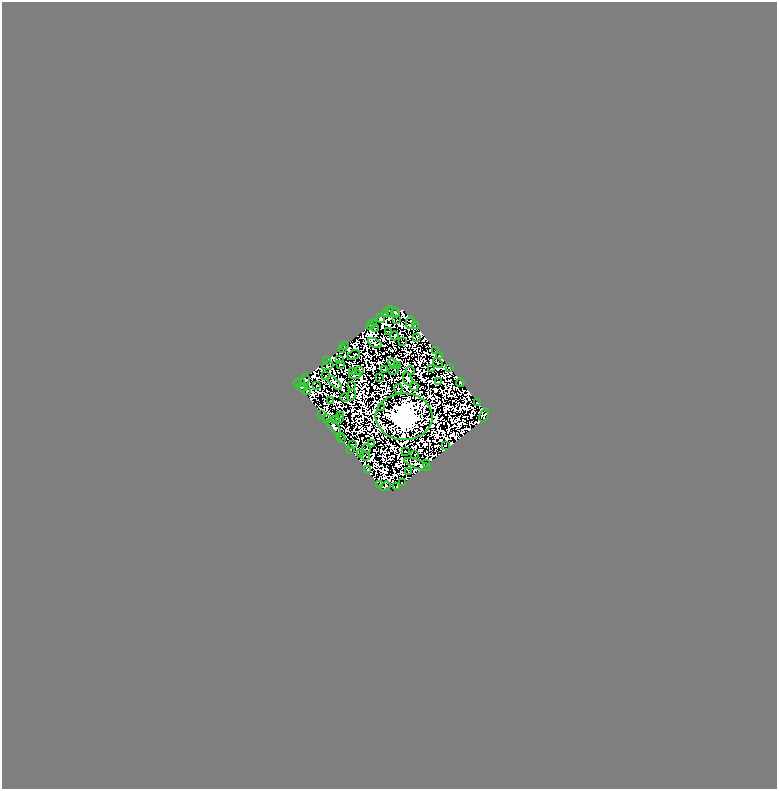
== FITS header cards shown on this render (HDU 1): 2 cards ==
NAXIS1  =                  775
NAXIS2  =                  787

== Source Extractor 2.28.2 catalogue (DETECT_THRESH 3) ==
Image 775 x 787 px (HDU 1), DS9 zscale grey, 1 PNG px = 1 image px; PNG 779 x 791 px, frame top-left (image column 1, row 787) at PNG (2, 2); each listed source drawn as its Kron ellipse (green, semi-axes under 4 px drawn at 4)
Background 1.03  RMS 3.1e-04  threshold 9.18e-04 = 3 sigma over >= 5 px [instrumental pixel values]
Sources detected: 197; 116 with non-positive FLUX_AUTO (blend fragments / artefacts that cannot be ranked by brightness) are neither listed nor drawn; the other 81 listed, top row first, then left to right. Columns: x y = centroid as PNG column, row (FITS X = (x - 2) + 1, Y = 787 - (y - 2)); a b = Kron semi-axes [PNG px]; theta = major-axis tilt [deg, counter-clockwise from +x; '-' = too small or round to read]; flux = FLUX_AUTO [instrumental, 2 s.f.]
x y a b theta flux
390 311 5 2 - 15
395 313 5 4 - 110
385 314 4 2 - 110
381 318 4 3 - 210
397 320 2 2 - 17
410 322 6 2 78 37
373 323 3 2 - 29
370 325 3 2 - 24
415 325 2 2 - 49
375 329 2 2 - 48
388 331 3 2 - 27
395 336 4 3 - 33
417 337 2 2 - 69
402 342 2 2 - 35
375 343 7 4 -28 9
345 346 3 2 - 77
342 349 3 2 - 43
436 351 3 2 - 59
354 355 6 2 26 29
439 355 3 2 - 23
339 359 3 2 - 79
326 361 3 2 - 14
438 363 5 3 - 18
341 364 3 2 - 18
393 364 6 3 -51 37
398 365 4 3 - 0.51
328 366 6 4 19 0.19
449 367 3 2 - 25
384 369 2 2 - 33
431 369 2 2 - 20
360 370 3 2 - 4.4
394 370 5 2 - 25
410 370 5 3 - 28
352 372 3 2 - 24
355 375 6 3 15 43
325 376 3 2 - 17
379 378 2 2 - 47
408 379 7 4 -73 24
305 380 6 3 73 110
438 382 3 2 - 34
299 383 6 4 13 190
335 383 9 4 -44 25
460 383 4 2 - 18
317 385 3 2 - 26
352 386 3 2 - 14
302 387 6 4 1 81
414 387 4 2 - 34
398 389 5 3 - 14
307 391 3 2 - 2.8
352 395 5 3 - 21
345 398 4 2 - 13
330 401 3 2 - 38
477 402 3 2 - 23
382 408 3 2 - 10
322 414 2 2 - 32
484 415 7 4 61 65
340 416 2 2 - 18
404 417 28 23 -1 250000
326 419 4 2 - 95
336 419 3 2 - 32
339 419 3 2 - 31
334 427 9 4 -50 18
340 436 2 2 - 6.7
342 439 3 2 - 9.8
371 443 2 2 - 24
352 444 3 2 - 40
445 446 2 2 - 37
367 448 4 2 - 12
351 449 3 2 - 79
405 451 3 2 - 25
360 454 3 2 - 34
415 454 3 2 - 7.2
365 456 5 2 - 7.2
418 464 14 4 -19 27
426 464 3 2 - 51
368 469 3 2 - 60
408 472 4 2 - 0.32
402 483 3 2 - 34
380 485 3 2 - 100
385 486 5 3 - 120
397 487 3 2 - 39
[116 non-positive-flux detections neither listed nor drawn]